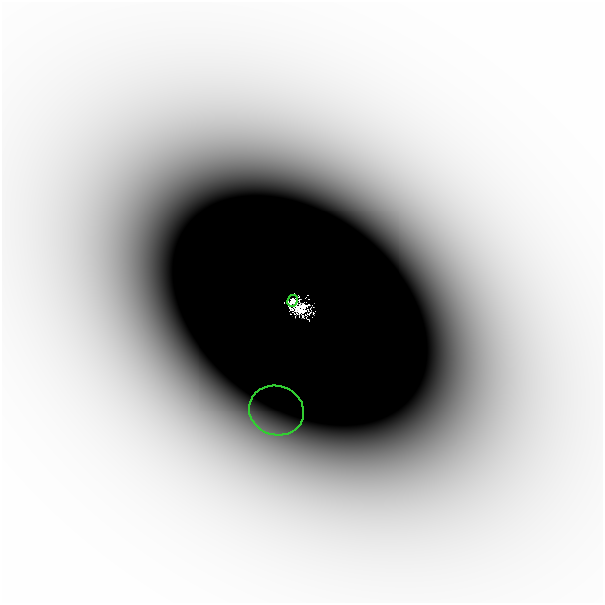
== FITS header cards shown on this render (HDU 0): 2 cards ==
NAXIS1  =                  601
NAXIS2  =                  601

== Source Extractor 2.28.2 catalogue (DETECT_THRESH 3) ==
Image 601 x 601 px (HDU 0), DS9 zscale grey, 1 PNG px = 1 image px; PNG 605 x 605 px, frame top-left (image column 1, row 601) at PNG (2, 2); each listed source drawn as its Kron ellipse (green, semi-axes under 4 px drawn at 4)
Background -6.02e-05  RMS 2.8e-05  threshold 8.53e-05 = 3 sigma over >= 5 px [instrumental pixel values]
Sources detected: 3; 1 with non-positive FLUX_AUTO (blend fragments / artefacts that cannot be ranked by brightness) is neither listed nor drawn; the other 2 listed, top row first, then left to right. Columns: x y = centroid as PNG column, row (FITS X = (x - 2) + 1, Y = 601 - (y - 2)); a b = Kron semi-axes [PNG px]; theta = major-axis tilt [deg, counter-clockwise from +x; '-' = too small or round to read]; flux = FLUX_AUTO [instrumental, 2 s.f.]
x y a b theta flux
292 301 6 5 - 0.36
276 411 28 24 -19 0.12
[1 non-positive-flux detection neither listed nor drawn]